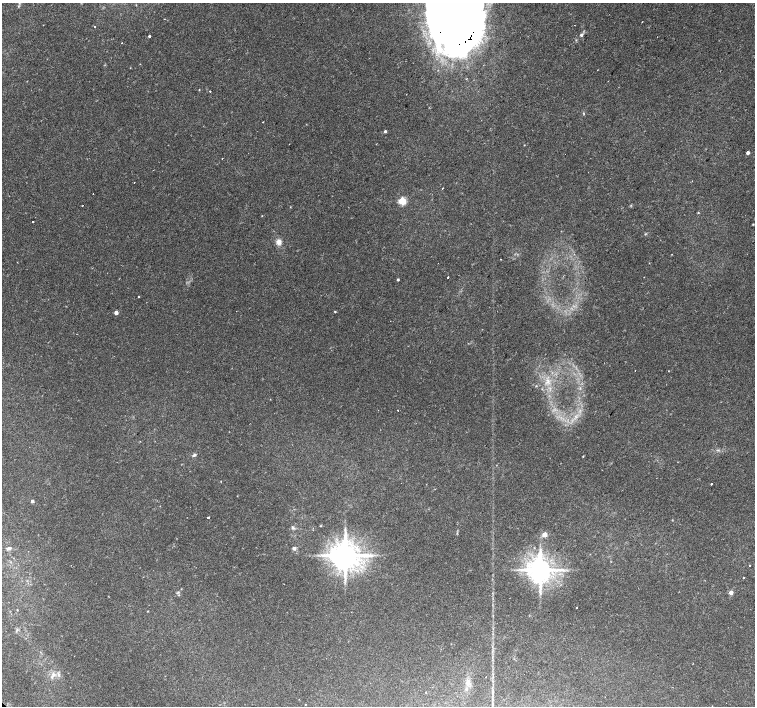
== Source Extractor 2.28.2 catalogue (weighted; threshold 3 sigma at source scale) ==
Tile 10 of 4 x 4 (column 2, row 3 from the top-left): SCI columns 1506-3010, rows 1572-2979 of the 6025 x 6025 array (HDU 1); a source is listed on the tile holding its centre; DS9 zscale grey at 2 x 2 block average (1 PNG px = mean of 2 x 2 image px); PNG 757 x 708 px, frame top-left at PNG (2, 3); no overlay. Shown black and unused: <1% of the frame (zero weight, under 2 of 3 exposures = <1% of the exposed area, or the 3 px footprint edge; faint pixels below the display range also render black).
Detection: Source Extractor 2.28.2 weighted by HDU 2 'WHT'; one run over the whole footprint, this tile lists its part. Background 0.0254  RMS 0.0028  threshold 0.0128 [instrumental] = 3 sigma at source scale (4.5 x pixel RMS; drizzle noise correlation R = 1.50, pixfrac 1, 0.0396/0.0396 arcsec/px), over >= 5 px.
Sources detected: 60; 2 cosmic-ray / hot-pixel residue — not listed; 2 inside a brighter listed object's ellipse — not listed separately; the other 56 listed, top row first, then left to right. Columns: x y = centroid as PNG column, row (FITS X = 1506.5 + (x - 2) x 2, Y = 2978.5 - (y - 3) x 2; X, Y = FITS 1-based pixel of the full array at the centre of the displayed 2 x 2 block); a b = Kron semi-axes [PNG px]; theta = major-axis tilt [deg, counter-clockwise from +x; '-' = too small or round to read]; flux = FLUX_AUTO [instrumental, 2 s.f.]
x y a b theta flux
454 3 93 48 -87 4000
18 6 3 2 - 0.52
642 22 2 2 - 0.28
94 26 2 2 - 0.86
581 35 4 3 - 1.3
149 36 3 2 - 0.91
122 43 2 2 - 0.49
210 91 2 2 - 0.8
583 113 4 2 - 0.55
263 122 2 2 - 0.35
385 131 3 3 - 1.2
748 153 3 2 - 3
692 181 2 2 - 0.29
134 182 2 2 - 0.27
442 188 2 2 - 1.6
93 194 2 2 - 0.35
402 201 3 3 - 36
83 205 2 2 - 0.26
698 212 3 2 - 0.42
262 216 2 2 - 0.25
33 221 2 2 - 0.53
753 224 2 2 - 0.41
645 234 4 2 - 0.52
279 242 6 6 - 3.7
501 259 2 2 - 0.3
448 277 2 2 - 0.54
398 280 3 2 - 0.76
138 296 2 2 - 0.65
335 311 3 2 - 0.47
116 313 3 2 - 4.4
548 381 8 6 68 4.3
536 386 3 3 - 0.48
398 410 2 2 - 0.4
576 417 4 2 - 0.89
194 455 5 4 - 1.2
583 456 3 2 - 0.4
711 484 2 2 - 4.3
32 501 2 2 - 2.4
208 517 2 2 - 3.1
320 526 3 2 - 0.45
293 527 5 4 - 1.2
345 530 5 2 - 0.82
544 534 3 3 - 12
9 548 5 4 - 1.4
294 548 3 3 - 3.2
345 555 7 6 - 1400
749 565 2 2 - 0.87
540 570 6 6 - 1000
743 578 2 2 - 0.44
731 593 3 3 - 5.9
577 608 2 2 - 0.89
17 610 3 2 - 0.33
53 675 7 4 81 2.5
58 675 7 3 -62 1.6
468 682 9 6 85 3.5
426 692 2 2 - 0.24
Overlapping masked pixels (flux is a lower limit): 1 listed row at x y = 454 3
Isophote crosses this tile's border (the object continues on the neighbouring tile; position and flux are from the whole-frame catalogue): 1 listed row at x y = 454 3
Diffuse or blended objects may show on this block-average render without a row.